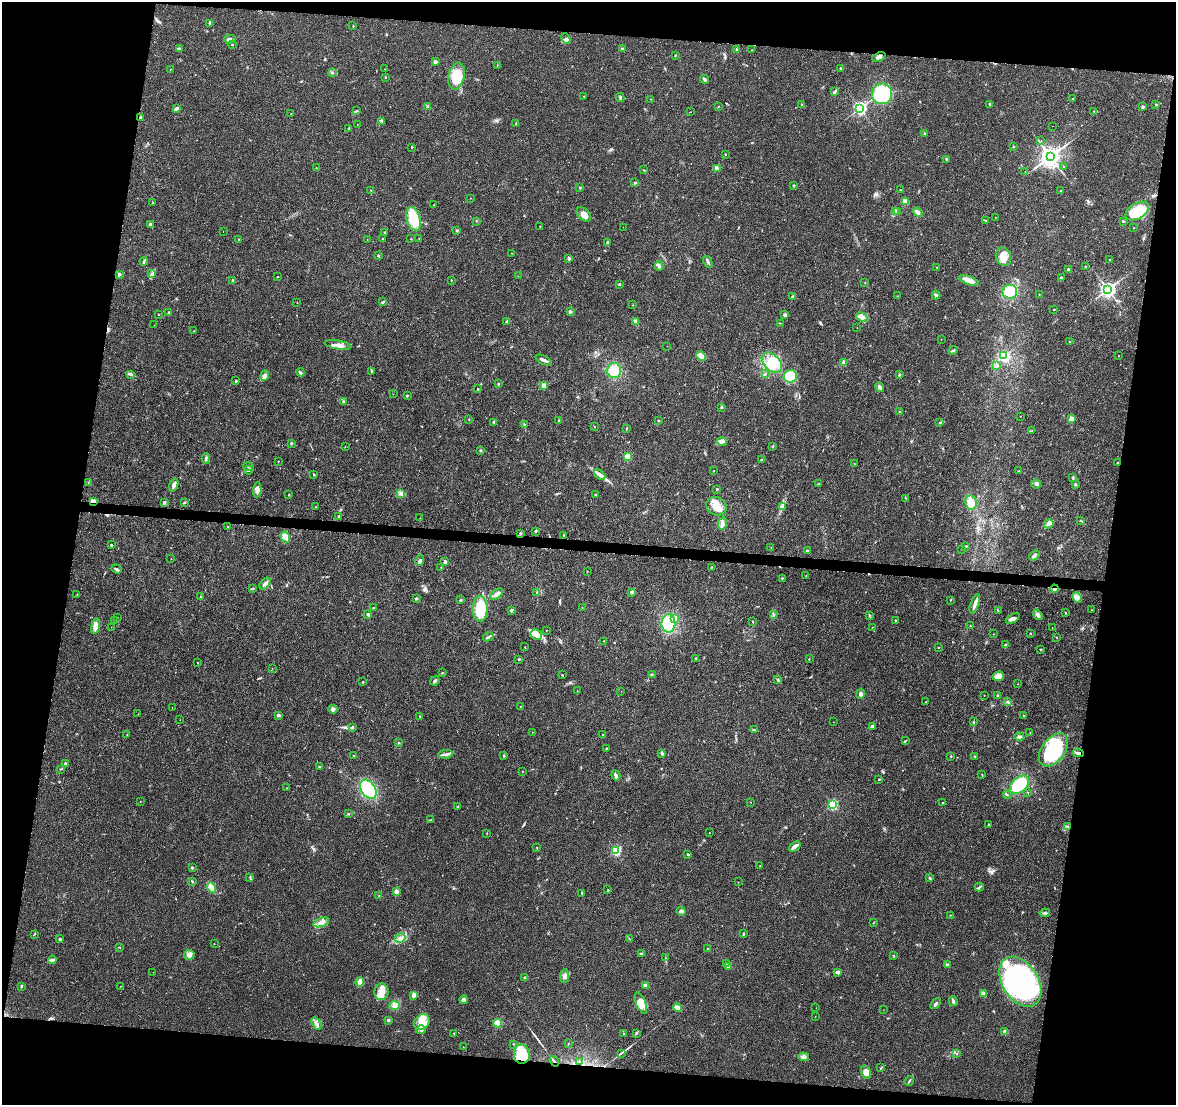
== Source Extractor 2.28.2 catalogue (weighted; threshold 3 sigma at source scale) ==
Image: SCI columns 5-4698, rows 231-4641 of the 4707 x 4926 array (HDU 1 of 3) = the unmasked area's bounding box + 8 px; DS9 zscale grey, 4 x 4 block average (1 PNG px = mean of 4 x 4 image px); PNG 1178 x 1107 px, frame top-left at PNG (2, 2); each listed source drawn as its Kron ellipse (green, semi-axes under 4 px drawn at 4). Shown black and unused: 19% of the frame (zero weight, under 3 of 4 exposures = <1% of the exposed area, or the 3 px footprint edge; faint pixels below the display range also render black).
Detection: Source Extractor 2.28.2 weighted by HDU 2 'WHT'. Background 0.0201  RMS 0.0029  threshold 0.0129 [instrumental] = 3 sigma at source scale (4.5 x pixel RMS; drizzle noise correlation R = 1.50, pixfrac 1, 0.0396/0.0396 arcsec/px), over >= 5 px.
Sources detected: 461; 4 cosmic-ray / hot-pixel residue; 1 long thin detection or spike segment (spike, bleed or trail) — neither listed nor drawn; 10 coinciding with a brighter row at this scale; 15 inside a brighter listed object's ellipse — not listed separately; the other 431 listed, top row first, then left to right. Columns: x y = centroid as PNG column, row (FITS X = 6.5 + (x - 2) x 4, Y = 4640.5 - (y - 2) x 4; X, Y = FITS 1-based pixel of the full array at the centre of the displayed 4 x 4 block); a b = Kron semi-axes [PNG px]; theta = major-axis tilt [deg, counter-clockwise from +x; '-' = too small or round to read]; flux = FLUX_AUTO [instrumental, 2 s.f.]
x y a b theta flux
210 24 4 3 - 3.4
353 26 3 2 - 1
230 39 5 2 - 6.2
566 39 6 4 -65 4.8
232 45 2 2 - 0.81
179 48 4 2 - 1.3
622 48 3 2 - 1.2
737 50 3 2 - 2.4
751 50 2 2 - 0.49
675 55 2 2 - 0.9
879 57 7 3 24 4.4
435 62 2 2 - 13
497 65 2 2 - 0.64
840 68 2 2 - 2.3
170 69 2 2 - 0.94
385 69 2 2 - 0.45
332 73 3 2 - 1.8
457 76 14 8 76 42
386 77 2 2 - 0.92
704 79 5 2 - 5
835 91 3 2 - 2.3
882 94 10 10 - 110
584 96 2 2 - 0.82
620 97 4 2 - 1.9
1072 98 2 2 - 0.51
651 99 2 2 - 0.45
802 104 2 2 - 1.3
990 104 2 2 - 6
1156 105 2 2 - 1.4
428 106 3 2 - 1.8
719 106 2 2 - 0.48
1143 107 2 2 - 10
860 108 2 2 - 450
177 109 4 2 - 5.3
357 111 2 2 - 0.76
1094 111 2 2 - 0.82
691 112 2 2 - 0.24
291 114 2 2 - 0.74
141 117 4 2 - 2.1
381 121 3 2 - 1.8
516 123 3 2 - 1.1
357 125 2 2 - 0.53
1052 126 2 2 - 1.6
349 128 3 2 - 1.8
924 133 2 2 - 3.1
1041 141 2 2 - 0.28
412 147 2 2 - 2.6
1013 147 2 2 - 4.5
725 154 2 2 - 1.1
1050 156 3 3 - 1500
946 159 3 2 - 1.2
1064 167 2 2 - 0.49
316 168 2 2 - 1.4
717 168 3 2 - 2.2
644 170 2 2 - 0.67
1025 171 2 2 - 0.72
635 183 2 2 - 1.5
793 185 3 2 - 1.5
580 188 3 2 - 1.1
371 190 2 2 - 1.2
900 190 3 2 - 0.9
1061 190 2 2 - 2.8
470 198 2 2 - 0.44
905 201 3 3 - 8.4
152 202 2 2 - 1
434 205 2 2 - 0.48
896 211 2 2 - 1.5
1137 211 13 7 31 67
898 212 3 2 - 1.8
918 212 5 3 - 6.8
584 214 8 5 -42 13
995 217 2 2 - 0.54
413 219 12 7 -74 47
476 221 2 2 - 0.57
986 221 3 2 - 0.73
1123 221 2 2 - 4.6
151 225 2 2 - 7.2
540 226 2 2 - 1.3
623 227 2 2 - 0.24
1134 228 2 2 - 0.92
457 230 3 2 - 1.6
223 231 2 2 - 0.33
385 232 2 2 - 3.9
419 238 2 2 - 0.36
239 239 2 2 - 0.99
367 239 2 2 - 0.33
382 239 2 2 - 0.89
411 239 2 2 - 0.86
608 242 4 2 - 2.2
512 253 2 2 - 0.5
378 255 3 2 - 1.2
1003 257 9 7 -68 23
569 259 2 2 - 3.7
1109 260 2 2 - 0.51
144 261 4 2 - 2
708 262 6 2 -61 3.5
659 266 5 2 - 3.7
937 267 2 2 - 0.54
1085 267 2 2 - 0.62
1068 269 2 2 - 8.5
119 274 2 2 - 12
152 274 3 2 - 2.4
518 276 2 2 - 0.63
278 277 3 2 - 0.77
1061 278 2 2 - 7.4
233 280 2 2 - 1.1
451 280 2 2 - 0.85
969 280 10 4 -20 14
865 282 2 2 - 0.56
619 284 2 2 - 5.1
1108 289 3 3 - 710
1010 292 7 7 - 40
1039 294 2 2 - 1.1
936 295 4 3 - 2.5
897 296 2 2 - 0.49
793 297 2 2 - 13
297 302 2 2 - 0.52
383 302 3 2 - 1.2
633 305 2 2 - 0.46
1054 309 2 2 - 1.1
570 312 2 2 - 13
169 313 2 2 - 9.7
159 315 2 2 - 0.53
784 315 2 2 - 1.2
862 317 6 3 -26 5
507 321 4 2 - 2.1
636 322 4 3 - 6.5
780 323 3 2 - 0.97
154 325 2 2 - 0.23
857 327 2 2 - 0.33
194 331 2 2 - 0.41
941 339 2 2 - 0.38
1070 341 2 2 - 0.95
338 345 13 4 -8 12
667 346 2 2 - 0.26
953 350 5 2 - 2
701 356 5 4 - 13
1004 356 2 2 - 260
1119 356 2 2 - 0.5
543 360 9 2 -25 6.5
844 362 2 2 - 22
772 363 12 7 -45 28
997 366 3 3 - 2.6
614 370 7 7 - 30
300 372 4 3 - 2.9
372 372 3 2 - 1.2
130 374 3 2 - 1.4
765 374 3 2 - 1.1
265 375 5 3 - 4.4
900 375 2 2 - 1.4
790 376 7 6 - 18
236 381 2 2 - 4.6
498 384 2 2 - 1.9
544 385 2 2 - 32
880 387 5 2 - 5.7
478 389 2 2 - 2.4
393 394 2 2 - 0.39
407 395 2 2 - 1.4
343 401 3 2 - 0.79
721 407 2 2 - 6
899 411 2 2 - 1.2
1020 416 2 2 - 0.41
469 419 2 2 - 0.48
1071 419 2 2 - 36
559 421 3 2 - 1.7
658 421 2 2 - 0.96
494 422 3 2 - 1.2
940 423 2 2 - 1.1
524 425 4 2 - 2.1
594 427 2 2 - 1.2
626 429 2 2 - 1.5
1032 431 2 2 - 0.72
722 441 4 3 - 4.1
291 443 2 2 - 7.9
773 446 3 2 - 1.1
345 447 2 2 - 0.37
480 451 3 2 - 1.4
628 456 2 2 - 67
206 459 5 2 - 2.8
761 460 3 2 - 1.5
278 461 2 2 - 1.2
1117 463 2 2 - 1.6
855 464 2 2 - 0.78
248 467 5 2 - 2.3
249 470 4 2 - 1.7
713 471 2 2 - 0.94
1019 471 2 2 - 0.29
314 475 2 2 - 3
600 475 6 3 -40 6.1
1073 478 3 2 - 1.5
88 483 2 2 - 0.68
818 484 3 2 - 0.94
1036 484 5 3 - 3.8
1075 484 3 2 - 2.1
174 485 7 3 69 5.2
717 489 2 2 - 3.4
257 490 7 4 86 8.4
400 493 3 2 - 2.4
289 495 2 2 - 1.5
595 495 2 2 - 1.3
906 498 3 2 - 0.69
93 501 2 2 - 43
164 503 2 2 - 11
184 503 4 2 - 1.1
971 503 7 6 - 17
716 506 10 9 - 21
782 506 3 2 - 1.7
316 507 2 2 - 0.49
338 516 3 2 - 1.1
420 518 2 2 - 0.43
1080 520 2 2 - 0.53
722 523 6 3 78 4.8
1049 524 5 3 - 4.5
228 527 2 2 - 0.99
536 531 3 2 - 1.3
520 533 2 2 - 4.5
564 536 3 2 - 1.3
285 537 6 3 -57 16
111 545 2 2 - 2.1
966 546 3 2 - 1.1
771 547 2 2 - 0.67
961 549 2 2 - 0.52
807 551 3 2 - 1.5
1035 555 6 3 46 4.2
171 559 2 2 - 0.5
420 560 5 3 - 3.7
445 562 3 3 - 3.6
441 567 2 2 - 0.59
712 568 2 2 - 5.9
117 569 5 2 - 2.9
587 571 2 2 - 0.64
806 576 2 2 - 0.52
782 578 2 2 - 2.4
265 584 7 3 53 4.6
252 589 2 2 - 0.78
1054 589 4 3 - 3.6
537 592 2 2 - 0.78
632 592 2 2 - 14
77 594 2 2 - 0.5
497 594 7 4 37 8.9
200 597 2 2 - 1.5
1077 597 5 4 - 6.1
416 599 2 2 - 2
461 600 2 2 - 2.1
950 600 2 2 - 0.84
975 604 10 3 70 7.5
582 607 2 2 - 0.46
374 608 3 2 - 0.87
480 609 12 7 -89 49
511 610 2 2 - 10
1092 610 2 2 - 1.1
998 611 2 2 - 0.82
1065 613 2 2 - 1.3
368 614 3 2 - 3.5
773 614 2 2 - 0.67
869 615 3 2 - 1.9
1038 615 6 4 -54 5.4
117 617 2 2 - 0.62
675 618 4 3 - 11
1013 619 7 3 29 6.6
115 620 3 2 - 0.74
895 620 2 2 - 1.2
753 621 3 2 - 1
668 623 9 7 -88 47
970 625 2 2 - 1.3
95 626 8 3 79 11
111 627 2 2 - 0.36
872 627 2 2 - 0.65
1052 628 2 2 - 0.64
546 631 2 2 - 0.48
1030 633 2 2 - 1.9
536 634 6 5 - 8.5
994 634 2 2 - 0.38
488 637 6 2 28 2.4
1057 637 2 2 - 0.44
604 641 2 2 - 0.79
1005 645 4 3 - 2.4
525 647 2 2 - 0.46
938 648 2 2 - 1
1040 649 3 2 - 0.83
696 658 2 2 - 1.5
518 659 2 2 - 1.3
809 659 2 2 - 0.56
197 663 2 2 - 1.1
272 669 2 2 - 0.46
442 673 2 2 - 0.75
652 674 2 2 - 0.96
562 675 2 2 - 0.93
998 676 6 4 20 9.7
778 680 2 2 - 0.91
435 681 5 2 - 3.2
363 682 2 2 - 2.9
1017 684 2 2 - 0.41
577 691 2 2 - 0.41
621 691 2 2 - 0.31
860 694 5 3 - 4.1
984 695 2 2 - 0.58
998 696 3 2 - 2.2
926 702 2 2 - 0.83
1008 702 2 2 - 0.87
520 706 2 2 - 0.56
172 707 2 2 - 0.3
333 709 4 3 - 4.2
138 714 2 2 - 0.63
278 715 3 3 - 3.7
1023 715 2 2 - 1.7
420 716 2 2 - 1.2
180 720 2 2 - 0.32
833 722 2 2 - 0.41
974 722 2 2 - 0.58
872 726 3 2 - 4.6
352 727 2 2 - 5.5
754 730 3 2 - 2.3
532 732 2 2 - 0.67
1030 732 2 2 - 0.49
127 735 2 2 - 0.4
603 735 2 2 - 1.3
1019 737 5 3 - 3.1
905 741 3 2 - 1.5
399 743 2 2 - 1
606 748 2 2 - 1
1053 750 19 11 52 120
662 753 3 2 - 2.5
1078 753 5 2 - 4
446 754 7 2 7 5.2
353 755 2 2 - 1.1
504 756 2 2 - 4.7
951 756 2 2 - 0.94
975 756 2 2 - 0.88
65 764 4 2 - 1.6
320 767 3 2 - 1.6
60 769 2 2 - 0.78
523 771 2 2 - 0.4
616 775 5 3 - 4.8
982 775 2 2 - 0.86
879 779 2 2 - 1.7
1020 785 11 7 42 69
286 788 2 2 - 0.82
368 789 10 7 -56 97
1027 792 2 2 - 0.48
1007 795 4 2 - 1.8
140 801 2 2 - 0.64
750 802 2 2 - 0.46
942 803 2 2 - 1.5
832 805 2 2 - 190
457 807 2 2 - 0.83
348 814 2 2 - 1.2
430 820 3 2 - 1.7
989 825 3 2 - 1.1
1068 827 3 2 - 2.7
487 833 2 2 - 0.56
709 833 2 2 - 0.49
795 846 6 2 38 8.7
537 847 2 2 - 0.54
616 850 2 2 - 170
688 854 3 2 - 2
760 865 2 2 - 0.71
192 868 3 2 - 1.7
250 878 4 2 - 1.4
930 878 3 2 - 1.2
192 881 3 2 - 1.4
738 882 2 2 - 0.37
979 887 4 2 - 2.2
211 888 5 4 - 13
608 890 2 2 - 2.6
396 892 2 2 - 25
582 893 3 2 - 0.79
379 896 2 2 - 0.57
681 911 4 3 - 6
1045 913 5 2 - 2.6
950 915 2 2 - 0.44
321 922 8 4 20 8.7
873 923 2 2 - 0.51
34 934 3 2 - 1.1
743 934 3 2 - 1.4
400 938 5 4 - 5.9
60 939 2 2 - 6.2
629 939 2 2 - 0.71
214 944 2 2 - 0.72
120 948 2 2 - 0.62
707 949 2 2 - 2.8
641 954 3 2 - 3.8
189 955 5 5 - 7.3
893 956 2 2 - 4
666 958 2 2 - 0.49
52 960 4 2 - 3.1
726 963 2 2 - 0.42
948 965 4 2 - 4
729 967 3 2 - 2.4
153 972 2 2 - 0.29
838 972 3 3 - 3.9
564 976 7 3 85 5.8
525 978 2 2 - 8.8
360 982 5 3 - 10
1020 982 27 18 -58 320
645 985 3 3 - 4.5
120 986 2 2 - 0.44
21 987 2 2 - 1.2
381 992 8 7 - 17
984 994 3 3 - 5.3
413 996 4 3 - 3.9
463 1000 4 4 - 4.6
953 1001 5 2 - 5
641 1003 11 5 -67 14
935 1004 6 3 50 3.7
395 1006 5 2 - 4.1
678 1007 4 3 - 7.2
816 1008 2 2 - 0.38
883 1010 2 2 - 0.38
815 1017 2 2 - 0.61
388 1020 2 2 - 3.4
422 1022 9 6 45 18
316 1023 7 2 -55 4.8
498 1023 4 4 - 19
421 1030 5 4 - 6.2
1005 1032 2 2 - 31
454 1033 3 2 - 1.2
636 1033 3 2 - 1.4
623 1034 2 2 - 0.93
569 1043 2 2 - 0.41
513 1044 2 2 - 0.64
463 1047 2 2 - 0.43
621 1053 3 2 - 1
522 1054 10 8 -87 53
957 1054 2 2 - 0.59
804 1057 5 4 - 4.7
554 1061 6 2 -53 2.6
579 1061 3 2 - 1.1
881 1068 2 2 - 1.2
866 1072 7 4 -78 9.3
909 1081 5 2 - 1.9
Overlapping masked pixels (flux is a lower limit): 5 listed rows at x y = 93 501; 1054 589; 1078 753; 522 1054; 554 1061
Diffuse or blended objects may show on this block-average render without a row.